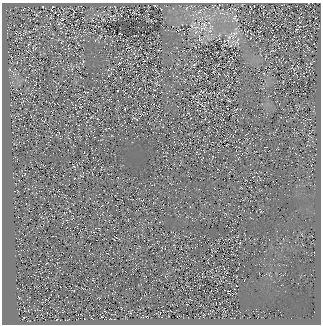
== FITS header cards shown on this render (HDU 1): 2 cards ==
NAXIS1  =                  319
NAXIS2  =                  322

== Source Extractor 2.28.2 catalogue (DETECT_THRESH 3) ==
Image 319 x 322 px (HDU 1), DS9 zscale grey, 1 PNG px = 1 image px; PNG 323 x 326 px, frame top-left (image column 1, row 322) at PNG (2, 3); no overlay
Background 230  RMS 20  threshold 58.7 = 3 sigma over >= 5 px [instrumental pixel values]
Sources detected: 4; all 4 listed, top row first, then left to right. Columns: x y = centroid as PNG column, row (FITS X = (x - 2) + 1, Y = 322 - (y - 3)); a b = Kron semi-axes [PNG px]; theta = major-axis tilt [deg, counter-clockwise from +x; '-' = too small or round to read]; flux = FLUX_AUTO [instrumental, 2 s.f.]
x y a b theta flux
199 12 7 4 18 2800
234 17 9 3 41 1900
204 24 12 3 -35 3600
229 37 8 5 32 4500